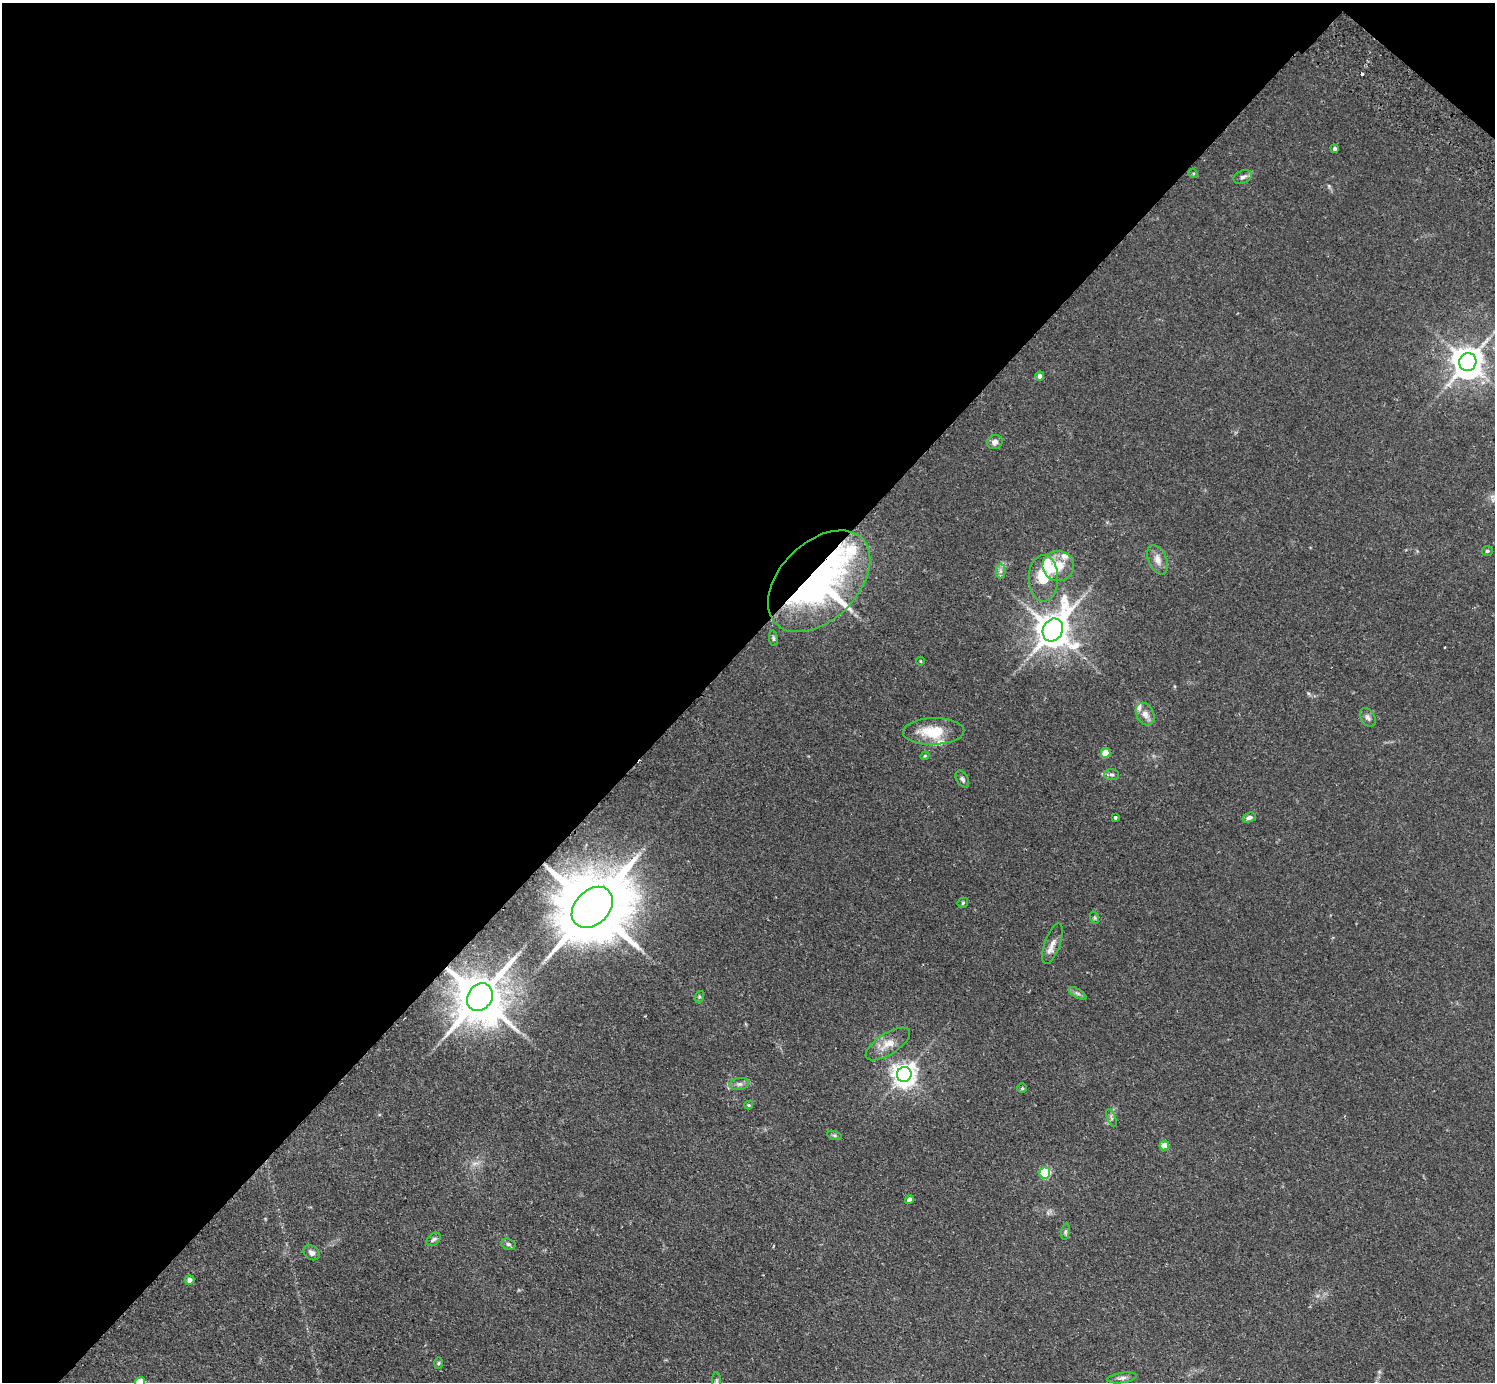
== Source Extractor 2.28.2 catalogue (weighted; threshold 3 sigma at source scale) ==
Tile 2 of 4 x 4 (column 2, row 1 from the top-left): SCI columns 1533-3025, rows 4483-5862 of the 6053 x 6064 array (HDU 1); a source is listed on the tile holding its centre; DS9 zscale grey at full resolution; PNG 1497 x 1384 px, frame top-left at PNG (2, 3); each listed source drawn as its Kron ellipse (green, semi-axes under 4 px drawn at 4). Shown black and unused: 47% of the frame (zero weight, under 2 of 3 exposures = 3% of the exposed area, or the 3 px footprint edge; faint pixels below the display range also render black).
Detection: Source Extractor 2.28.2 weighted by HDU 2 'WHT'; one run over the whole footprint, this tile lists its part. Background 0.0814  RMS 0.0058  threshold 0.026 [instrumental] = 3 sigma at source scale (4.5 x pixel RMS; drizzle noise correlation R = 1.50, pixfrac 1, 0.05/0.05 arcsec/px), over >= 5 px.
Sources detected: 57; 1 cosmic-ray / hot-pixel residue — neither listed nor drawn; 6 inside a brighter listed object's ellipse — not listed separately; the other 50 listed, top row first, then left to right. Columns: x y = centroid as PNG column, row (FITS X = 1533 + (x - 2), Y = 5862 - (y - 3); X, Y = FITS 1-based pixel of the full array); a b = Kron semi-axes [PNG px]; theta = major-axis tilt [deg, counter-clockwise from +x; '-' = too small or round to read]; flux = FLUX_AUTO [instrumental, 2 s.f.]
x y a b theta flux
1335 149 4 3 - 1.4
1193 173 5 3 - 0.53
1243 177 9 6 22 2
1468 362 9 8 - 960
1040 376 4 4 - 2.2
995 442 8 7 - 2.6
1487 551 5 4 - 0.79
1158 560 15 9 -66 4.5
1058 566 16 15 - 9.4
1001 571 7 5 90 1.6
1043 578 23 14 90 15
819 581 61 38 44 200
1053 630 12 9 61 1200
773 638 8 4 -83 1
920 661 4 3 - 0.48
1145 714 12 8 -62 3.9
1368 717 10 7 -60 1.9
934 731 31 13 2 18
1105 753 5 5 - 15
925 756 4 4 - 0.64
1111 775 7 5 -2 1.3
962 779 9 5 -61 1.4
1115 818 3 3 - 1.3
1249 818 7 4 21 1.6
963 903 6 4 48 0.7
592 907 23 17 45 6200
1095 918 6 4 -72 0.73
1052 944 21 8 70 4.3
1077 993 10 4 -30 1.5
480 997 14 12 53 2700
699 997 6 4 72 0.84
888 1044 25 10 32 7.4
904 1074 7 7 - 470
739 1084 10 6 9 1.9
1022 1088 5 5 - 0.73
749 1105 4 4 - 0.64
1111 1118 9 3 -69 0.94
835 1135 8 3 -19 0.88
1164 1146 5 4 - 9.9
1045 1173 5 5 - 48
909 1200 4 4 - 3.6
1066 1232 8 4 81 1.1
434 1239 8 5 39 1.3
508 1244 7 5 -17 1.3
312 1253 9 7 -38 2.3
190 1280 5 4 - 2.4
438 1363 6 4 88 0.76
1122 1378 15 5 8 2
716 1380 8 4 89 1.1
140 1382 5 5 - 19
Overlapping masked pixels (flux is a lower limit): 3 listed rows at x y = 819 581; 592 907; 480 997
Isophote crosses this tile's border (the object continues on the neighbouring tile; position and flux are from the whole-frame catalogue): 1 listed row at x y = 140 1382